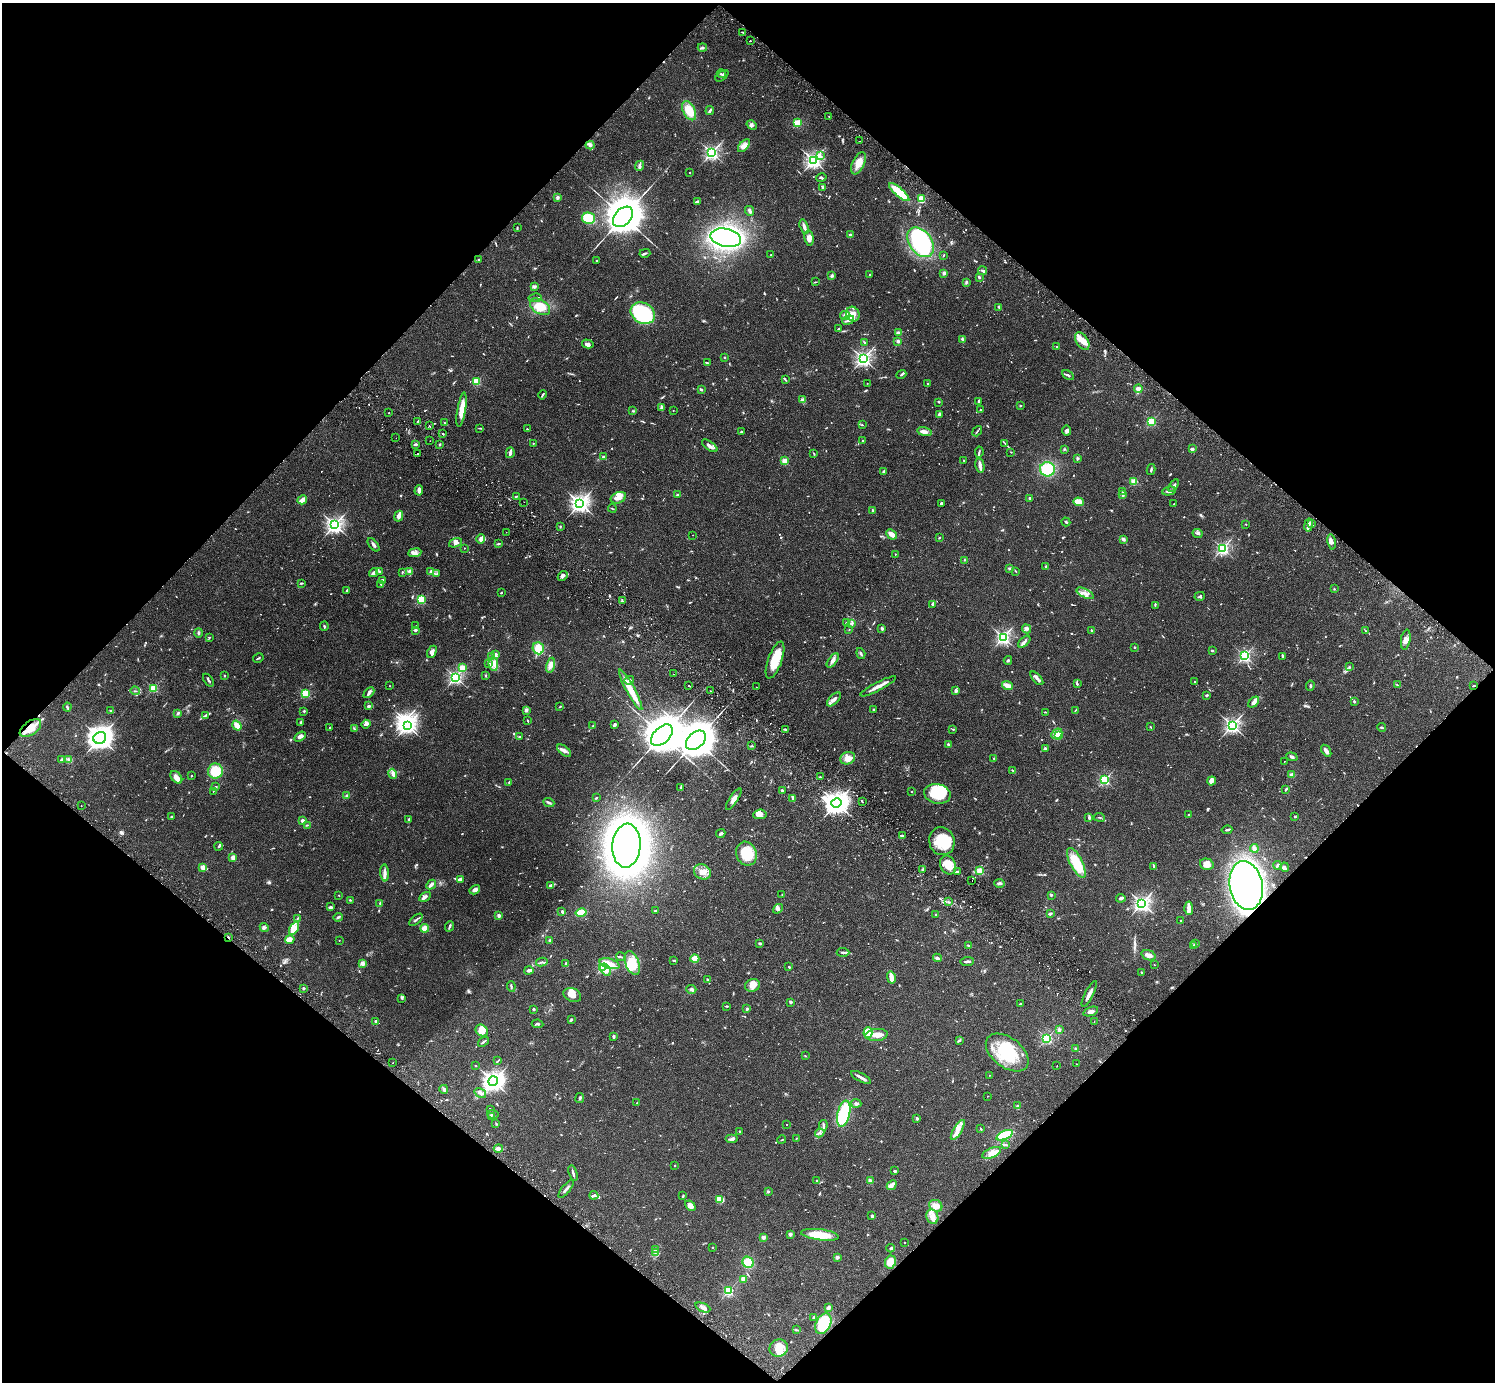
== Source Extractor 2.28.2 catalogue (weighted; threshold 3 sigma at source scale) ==
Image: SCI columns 46-6017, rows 346-5865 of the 6061 x 6070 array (HDU 1 of 3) = the unmasked area's bounding box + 8 px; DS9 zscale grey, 4 x 4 block average (1 PNG px = mean of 4 x 4 image px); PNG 1497 x 1384 px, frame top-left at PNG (2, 3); each listed source drawn as its Kron ellipse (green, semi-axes under 4 px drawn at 4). Shown black and unused: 50% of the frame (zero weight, under 2 of 3 exposures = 3% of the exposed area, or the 3 px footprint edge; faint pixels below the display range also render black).
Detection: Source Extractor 2.28.2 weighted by HDU 2 'WHT'. Background 0.106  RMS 0.0064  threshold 0.0288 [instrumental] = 3 sigma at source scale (4.5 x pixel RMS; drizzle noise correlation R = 1.50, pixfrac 1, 0.05/0.05 arcsec/px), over >= 5 px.
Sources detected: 1138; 10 too faint to see at this stretch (4 x 4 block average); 7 inside a brighter object's white glare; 16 cosmic-ray / hot-pixel residue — neither listed nor drawn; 40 coinciding with a brighter row at this scale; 80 inside a brighter listed object's ellipse — not listed separately; of the other 985, all 500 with FLUX_AUTO >= 2.4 (the completeness limit of this list) listed and drawn (485 fainter detections not listed), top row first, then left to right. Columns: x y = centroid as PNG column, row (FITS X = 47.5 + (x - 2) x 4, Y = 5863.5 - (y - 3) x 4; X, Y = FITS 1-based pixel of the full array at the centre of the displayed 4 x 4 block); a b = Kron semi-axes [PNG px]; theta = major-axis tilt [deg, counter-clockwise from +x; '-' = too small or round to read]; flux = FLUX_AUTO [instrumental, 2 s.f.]
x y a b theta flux
743 32 4 2 - 2.9
750 41 2 2 - 8.9
702 47 4 2 - 3.9
721 74 4 2 - 3.7
722 76 7 2 39 6.6
689 111 10 6 -62 74
710 111 4 2 - 8.1
829 117 2 2 - 3.4
797 123 2 2 - 240
752 125 5 4 - 9.9
860 141 2 2 - 2.6
590 145 4 2 - 9.9
744 146 8 4 48 17
712 153 3 2 - 730
820 156 3 2 - 5.1
813 160 3 3 - 980
858 163 12 6 65 43
640 166 5 3 - 9.2
690 173 2 2 - 4.8
821 178 5 2 - 4.7
822 188 3 2 - 5.6
899 192 13 4 -41 120
557 197 4 3 - 6.5
921 199 2 2 - 270
697 202 4 2 - 11
750 211 5 2 - 12
623 217 12 8 45 12000
588 218 6 5 - 120
517 227 2 2 - 3.6
804 227 8 2 -72 17
850 235 3 3 - 4.6
726 238 15 9 -11 740
809 238 8 4 -82 22
920 242 16 11 -52 420
645 253 5 2 - 6.5
771 255 2 2 - 3.5
943 255 3 2 - 3.8
479 259 2 2 - 4.6
597 261 2 2 - 3.8
983 271 5 2 - 7
944 273 2 2 - 56
869 275 3 2 - 4.6
832 276 3 3 - 5.7
979 277 2 2 - 11
815 282 3 2 - 2.9
966 282 3 3 - 4.7
534 286 3 2 - 11
535 298 6 2 11 6.7
540 307 11 7 -34 71
999 307 3 2 - 7.9
643 313 13 10 -32 450
853 314 7 6 - 31
845 315 5 4 - 14
848 320 6 3 21 13
839 329 3 2 - 2.6
899 332 3 2 - 2.9
962 339 4 3 - 5.1
898 341 2 2 - 11
1082 341 10 6 -57 31
864 342 4 2 - 3.5
588 344 6 3 -15 13
1057 347 2 2 - 22
724 357 2 2 - 12
863 359 3 3 - 940
707 363 4 2 - 5.3
901 374 5 2 - 5.7
1068 375 6 2 -28 6.6
786 380 3 2 - 3.3
477 381 2 2 - 230
867 383 2 2 - 3.6
927 384 2 2 - 4.6
701 389 2 2 - 7.6
1138 389 4 3 - 16
542 395 5 2 - 6.1
802 400 3 3 - 5.3
979 401 4 2 - 8.4
939 402 2 2 - 2.7
1020 405 2 2 - 3.9
661 408 3 2 - 7.8
461 410 17 4 80 56
673 410 2 2 - 2.5
980 410 2 2 - 2.5
633 411 2 2 - 4.1
389 413 2 2 - 4.4
939 414 3 3 - 7.6
418 421 3 2 - 3.4
1151 421 2 2 - 350
445 423 4 2 - 3.6
862 425 3 2 - 2.7
429 426 2 2 - 32
479 428 3 2 - 2.5
527 429 2 2 - 6.7
977 431 5 2 - 4.2
1067 431 5 4 - 12
742 432 3 2 - 2.6
924 432 7 3 -12 19
443 434 2 2 - 3
396 438 2 2 - 3.8
430 441 2 2 - 2.9
863 441 2 2 - 3.3
533 443 2 2 - 5.5
1005 443 3 2 - 2.9
415 444 4 2 - 6.2
440 444 2 2 - 3.1
710 446 9 3 -35 14
1064 449 2 2 - 3.7
1192 449 3 3 - 8.8
979 452 6 2 81 6.2
1011 452 2 2 - 2.6
418 453 2 2 - 4.6
510 453 5 2 - 18
814 454 3 2 - 2.5
604 457 2 2 - 37
1077 458 2 2 - 19
964 460 2 2 - 8.6
784 461 2 2 - 160
980 465 7 2 -80 26
1047 469 7 7 - 130
1151 470 5 2 - 5.8
884 471 4 2 - 7.8
1134 481 2 2 - 190
1174 486 7 3 56 9.3
419 490 5 3 - 16
1123 491 2 2 - 2.5
1169 491 7 3 11 14
678 494 4 2 - 4
1122 494 2 2 - 2.4
516 496 2 2 - 4.2
618 498 8 5 23 27
1030 498 2 2 - 26
302 500 5 3 - 27
524 502 2 2 - 2.6
1079 502 5 3 - 43
580 503 4 3 - 1400
941 503 3 2 - 9
1174 504 2 2 - 2.8
612 508 4 2 - 2.8
872 511 3 2 - 3.4
399 516 5 4 - 20
1066 522 4 2 - 4.4
1311 523 2 2 - 4.7
1246 524 2 2 - 2.6
334 525 3 3 - 1000
1308 525 6 3 81 12
560 527 3 2 - 3.1
506 532 2 2 - 3.3
1198 533 5 3 - 6.8
891 534 6 3 -43 42
693 535 2 2 - 2.6
939 538 2 2 - 3.2
481 539 5 4 - 15
1123 539 3 3 - 5.7
1331 542 8 3 -80 15
455 543 7 3 19 12
498 544 2 2 - 2.9
374 545 8 2 -50 10
464 548 2 2 - 3.1
1222 548 2 2 - 680
415 553 6 3 7 12
895 554 2 2 - 2.7
965 560 2 2 - 2.5
1046 566 2 2 - 16
1010 568 4 2 - 4.5
380 571 3 2 - 6.1
409 571 3 3 - 6.8
1016 571 2 2 - 2.9
402 572 3 2 - 3.2
430 572 4 3 - 7.5
374 573 5 2 - 19
436 574 3 2 - 3.1
563 576 5 3 - 10
383 581 4 2 - 4.6
302 583 3 2 - 3.2
381 584 3 3 - 5.1
1334 589 2 2 - 3.3
347 590 3 2 - 3.9
501 593 2 2 - 8.2
1085 593 9 3 -27 20
1200 596 5 2 - 5.5
421 600 2 2 - 340
622 601 4 2 - 3.7
933 604 4 3 - 7.4
1155 605 2 2 - 2.8
846 623 2 2 - 4.4
851 623 3 2 - 4.5
324 626 5 2 - 4.1
415 626 2 2 - 7.4
882 628 3 2 - 7.2
1026 629 5 3 - 7.3
415 630 3 2 - 11
849 630 2 2 - 2.4
1365 630 3 2 - 2.4
1092 631 3 2 - 3.6
198 633 4 3 - 6.1
209 637 3 2 - 3
1003 637 2 2 - 920
1406 640 10 4 81 20
1024 642 7 2 45 10
1134 647 2 2 - 15
538 648 6 5 - 47
1212 651 3 2 - 4
432 652 6 3 63 17
495 654 2 2 - 90
861 654 6 2 -71 5.3
1245 656 2 2 - 570
1282 656 4 2 - 4.7
492 657 3 2 - 4.3
258 658 5 2 - 3.9
775 660 19 7 70 100
833 660 8 3 55 15
1008 660 4 3 - 6.1
488 663 3 2 - 4.8
493 664 7 5 -83 24
550 665 7 4 77 24
1349 667 2 2 - 2.7
462 668 2 2 - 130
673 674 2 2 - 3.6
225 676 2 2 - 11
486 676 3 2 - 2.8
455 677 2 2 - 630
1037 678 8 2 -48 13
208 680 7 2 -55 6.9
629 680 5 2 - 5.9
1195 682 2 2 - 8.7
1077 684 3 2 - 5.2
1007 685 5 3 - 26
1397 685 3 2 - 2.7
390 686 2 2 - 2.8
688 686 2 2 - 2.8
878 686 20 2 28 33
1310 686 5 2 - 4.6
1474 686 3 2 - 3.1
756 687 2 2 - 3
154 688 2 2 - 260
631 690 23 3 -61 93
135 691 5 2 - 4
710 691 2 2 - 3.1
956 691 3 2 - 9.1
306 693 2 2 - 280
369 693 6 3 46 9.4
1207 695 2 2 - 6.8
834 699 9 2 46 21
1354 701 2 2 - 4.4
1254 702 6 4 47 19
369 706 4 2 - 8.2
67 707 4 2 - 6.6
560 707 3 2 - 3
526 710 4 3 - 6.6
873 710 3 2 - 4.5
1075 710 4 2 - 2.5
111 711 3 2 - 4.4
304 711 3 2 - 3.6
1045 712 3 2 - 2.9
178 713 3 2 - 5.9
205 715 3 2 - 3.4
528 721 2 2 - 3.1
301 723 3 2 - 3.2
366 724 5 4 - 11
407 725 3 3 - 1000
614 725 4 3 - 6.9
1232 725 3 2 - 1000
237 726 5 3 - 33
593 726 4 2 - 5.3
1150 727 2 2 - 2.4
1382 727 4 2 - 4.8
30 728 12 6 36 48
330 728 2 2 - 18
354 729 3 2 - 3.7
953 729 2 2 - 3.5
786 730 4 2 - 4.7
1057 734 6 4 43 26
662 735 13 8 44 13000
1058 735 2 2 - 45
300 736 6 3 33 16
520 737 2 2 - 3
100 738 6 5 - 2300
696 740 11 7 43 13000
948 744 4 2 - 4.3
752 746 3 2 - 2.6
1045 748 2 2 - 4.9
564 751 8 4 -37 14
1326 751 7 3 -58 18
1292 757 6 3 -19 7
848 758 7 6 - 29
994 758 2 2 - 11
69 759 4 3 - 8.5
61 760 3 2 - 5.5
1284 761 2 2 - 2.4
1013 770 4 2 - 4
215 771 7 7 - 78
393 774 5 4 - 14
191 775 2 2 - 5.5
1292 775 2 2 - 79
176 777 7 5 -51 24
820 777 2 2 - 4.3
1105 780 2 2 - 400
1212 781 5 3 - 20
509 782 3 2 - 2.9
216 786 3 2 - 3.6
680 787 2 2 - 3
1286 789 3 2 - 4.9
782 790 2 2 - 24
213 791 2 2 - 4.2
912 792 2 2 - 6.7
937 794 13 9 -11 130
347 796 4 2 - 4.5
596 798 3 2 - 3.7
793 798 4 2 - 5.2
734 799 12 3 57 22
549 802 6 2 -22 8
862 802 3 2 - 2.5
836 803 5 5 - 2200
81 806 2 2 - 2.7
760 814 7 5 6 27
1189 814 2 2 - 3.9
171 816 2 2 - 4.2
1295 816 2 2 - 7.3
1099 817 5 2 - 3.3
1089 818 4 3 - 5.3
409 819 3 2 - 3.5
302 820 3 3 - 12
307 825 2 2 - 3.3
1227 830 5 2 - 6.5
721 833 5 2 - 9.8
902 835 4 3 - 7.6
942 841 14 12 -72 120
219 846 4 2 - 4.7
626 846 22 14 86 3100
1254 848 4 3 - 8.6
746 854 12 10 -70 120
233 857 2 2 - 100
1076 863 16 6 -63 110
1207 864 7 5 -14 19
948 865 10 7 -66 54
1277 865 4 2 - 7.4
1154 866 4 2 - 6.9
203 867 2 2 - 120
1285 867 4 3 - 6.4
923 869 3 2 - 7.6
958 871 3 2 - 3
980 871 2 2 - 230
702 872 9 7 -30 32
384 873 8 3 -85 17
461 879 4 2 - 12
972 880 2 2 - 4
999 883 5 3 - 8.3
431 885 5 2 - 17
551 885 4 2 - 6.3
1246 885 25 16 -80 1500
475 890 5 3 - 16
782 894 2 2 - 4.2
339 895 2 2 - 3
1051 895 4 2 - 4.6
425 897 6 2 31 15
1121 898 4 3 - 7.6
350 900 3 2 - 3
948 902 3 2 - 2.8
380 903 3 2 - 4.2
1142 903 3 3 - 1100
330 907 3 3 - 7.9
1189 908 6 3 -88 18
778 909 5 3 - 7.3
562 911 2 2 - 8.2
655 911 2 2 - 4.4
581 913 5 3 - 69
1050 914 3 2 - 12
936 915 3 2 - 2.9
499 916 2 2 - 60
338 917 5 2 - 6.7
297 918 3 2 - 3.3
416 920 8 2 39 8.8
1180 921 2 2 - 5
449 926 5 2 - 7.8
264 927 5 2 - 6.5
294 928 7 3 63 21
425 928 4 4 - 26
228 937 2 2 - 7.3
290 939 5 4 - 26
339 940 2 2 - 3.4
550 940 3 3 - 6.7
760 944 3 3 - 5
1196 944 3 2 - 3.8
968 945 3 2 - 3
1194 946 4 2 - 5
843 952 6 2 -3 8.5
1148 955 7 5 -19 19
621 957 5 2 - 3.6
937 958 4 3 - 7.5
695 959 4 4 - 31
674 961 4 2 - 4.6
967 961 6 2 5 9.5
542 962 6 2 11 6.2
363 963 2 2 - 91
566 963 2 2 - 4.3
632 963 12 6 -69 87
610 964 10 5 -16 31
1154 965 2 2 - 3.6
789 967 2 2 - 3.6
602 968 2 2 - 350
605 970 6 4 -57 26
529 971 5 3 - 9.1
1141 972 2 2 - 4.9
891 978 6 2 -77 45
708 979 2 2 - 3.8
752 985 7 6 - 30
511 986 5 2 - 5.1
303 988 3 2 - 5.1
691 989 5 3 - 11
1089 994 14 3 63 21
572 995 9 6 -24 35
402 998 3 2 - 4.3
791 1002 3 3 - 4.9
1020 1004 2 2 - 8
726 1006 3 2 - 3.9
533 1009 2 2 - 6.3
747 1009 3 3 - 4.5
1091 1011 8 3 20 12
571 1020 3 3 - 3.9
1094 1021 2 2 - 2.4
376 1022 2 2 - 59
538 1024 6 2 -7 6.2
1059 1030 4 3 - 6.7
482 1031 6 5 - 49
868 1032 5 4 - 110
876 1035 11 6 7 34
613 1036 3 2 - 7.9
1047 1038 2 2 - 480
959 1040 4 2 - 5.2
483 1042 6 2 36 6.4
1075 1049 2 2 - 4.2
1007 1053 24 15 -38 200
805 1056 2 2 - 2.5
498 1061 3 2 - 2.9
392 1063 2 2 - 2.7
1076 1064 2 2 - 2.5
475 1066 2 2 - 4.9
1057 1066 2 2 - 2.9
989 1075 2 2 - 3.6
861 1077 11 2 -27 16
493 1081 5 4 - 1500
444 1089 4 2 - 7.9
480 1093 6 4 -33 12
987 1096 2 2 - 2.7
580 1098 5 2 - 6.8
637 1103 2 2 - 3.1
856 1103 5 3 - 8.3
1017 1106 2 2 - 21
491 1109 3 2 - 2.9
493 1114 6 2 -4 6.7
844 1114 13 6 78 190
491 1116 2 2 - 2.9
917 1118 2 2 - 35
496 1124 3 2 - 2.5
787 1124 2 2 - 4.2
823 1125 5 2 - 11
980 1129 3 2 - 3.3
958 1130 11 4 59 27
740 1132 2 2 - 11
820 1133 5 2 - 6.7
1004 1135 9 4 24 85
796 1138 2 2 - 2.7
732 1139 6 3 0 10
782 1140 4 2 - 2.4
1005 1144 3 2 - 3.9
498 1149 4 3 - 17
992 1153 10 4 23 34
675 1166 2 2 - 8.6
894 1171 3 2 - 6.4
573 1173 8 2 -74 10
817 1181 4 2 - 4.4
870 1181 2 2 - 69
892 1185 5 3 - 24
566 1189 11 2 51 11
769 1192 4 2 - 4
594 1195 4 3 - 6
683 1196 3 2 - 6
720 1200 4 3 - 64
690 1206 6 4 -42 22
936 1206 7 5 -27 25
872 1216 2 2 - 31
932 1217 7 6 - 25
790 1234 3 2 - 11
820 1235 19 5 -7 110
763 1237 2 2 - 71
905 1243 2 2 - 3.5
712 1247 2 2 - 5.9
891 1248 4 2 - 4.1
655 1250 4 2 - 4.9
655 1252 2 2 - 3.8
837 1258 2 2 - 60
748 1262 6 5 - 64
890 1262 7 5 65 40
743 1279 3 2 - 41
728 1291 2 2 - 480
703 1307 8 3 -22 14
828 1308 3 2 - 17
814 1317 4 2 - 6.7
823 1324 11 7 64 110
796 1330 4 2 - 4
779 1348 9 8 - 51
Overlapping masked pixels (flux is a lower limit): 3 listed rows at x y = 30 728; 1246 885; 228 937
Diffuse or blended objects may show on this block-average render without a row.